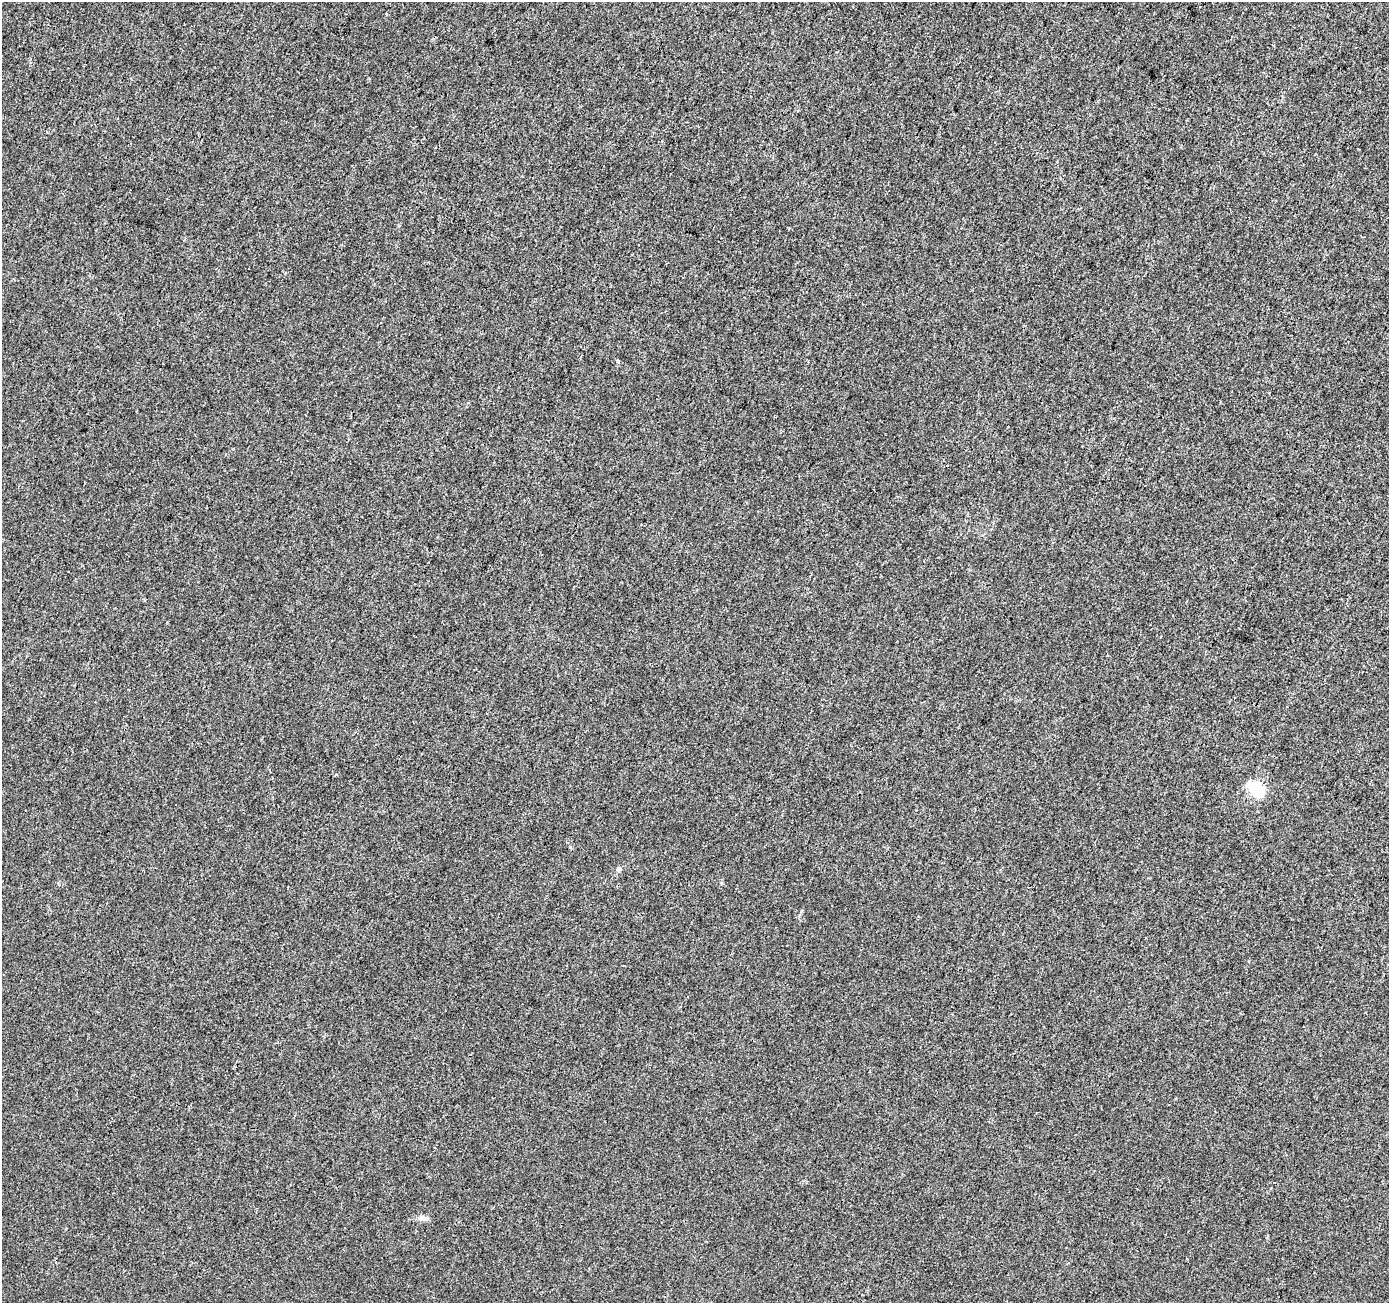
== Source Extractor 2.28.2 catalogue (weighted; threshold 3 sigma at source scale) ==
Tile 10 of 4 x 4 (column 2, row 3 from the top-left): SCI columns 1395-2781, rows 1513-2813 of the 5565 x 5694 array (HDU 1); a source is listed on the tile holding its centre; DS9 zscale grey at full resolution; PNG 1391 x 1305 px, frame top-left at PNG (2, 2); no overlay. Shown black and unused: <1% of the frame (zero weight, under 3 of 4 exposures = <1% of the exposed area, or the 3 px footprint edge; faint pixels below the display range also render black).
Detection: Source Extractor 2.28.2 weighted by HDU 2 'WHT'; one run over the whole footprint, this tile lists its part. Background 0.00203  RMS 0.0032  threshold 0.0146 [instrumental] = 3 sigma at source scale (4.5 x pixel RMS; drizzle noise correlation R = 1.50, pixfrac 1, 0.0396/0.0396 arcsec/px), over >= 5 px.
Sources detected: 4; all 4 listed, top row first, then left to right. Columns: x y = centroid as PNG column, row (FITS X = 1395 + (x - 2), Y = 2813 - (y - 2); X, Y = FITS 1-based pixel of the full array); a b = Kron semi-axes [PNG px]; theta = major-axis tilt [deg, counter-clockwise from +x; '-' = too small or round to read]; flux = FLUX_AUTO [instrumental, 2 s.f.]
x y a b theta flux
618 361 5 3 - 0.37
1257 789 20 12 -36 10
618 869 7 6 - 0.79
422 1218 12 7 -13 1.4